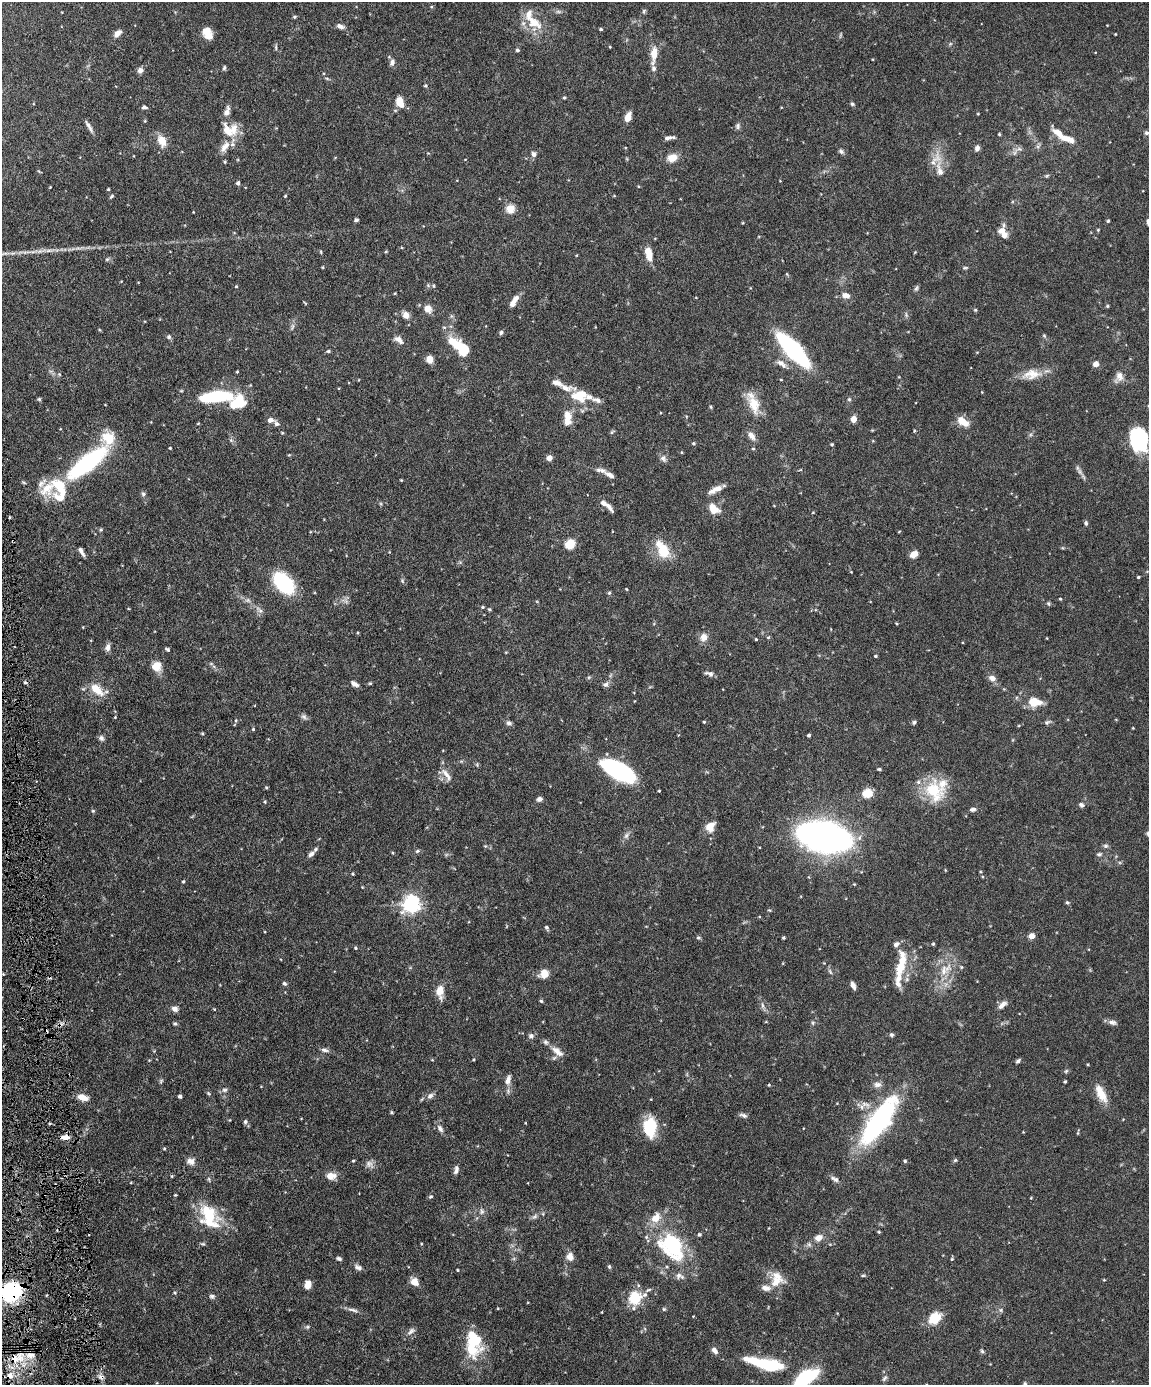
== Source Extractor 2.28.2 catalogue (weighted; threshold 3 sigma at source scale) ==
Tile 7 of 4 x 3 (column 3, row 2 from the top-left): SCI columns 2294-3440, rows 1621-3003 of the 4588 x 4517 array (HDU 1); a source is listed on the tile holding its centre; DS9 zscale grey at full resolution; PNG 1151 x 1387 px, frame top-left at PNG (2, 2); no overlay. Shown black and unused: <1% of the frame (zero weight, under 4 of 8 exposures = <1% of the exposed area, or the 3 px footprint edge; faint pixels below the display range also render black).
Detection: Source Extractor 2.28.2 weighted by HDU 2 'WHT'; one run over the whole footprint, this tile lists its part. Background 0.0858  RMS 0.003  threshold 0.0122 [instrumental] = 3 sigma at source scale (4.09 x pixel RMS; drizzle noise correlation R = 1.36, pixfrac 0.8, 0.05/0.05 arcsec/px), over >= 5 px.
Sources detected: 341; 1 too faint to see at this stretch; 2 inside a brighter object's white glare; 3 cosmic-ray / hot-pixel residue — not listed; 34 inside a brighter listed object's ellipse — not listed separately; the other 301 listed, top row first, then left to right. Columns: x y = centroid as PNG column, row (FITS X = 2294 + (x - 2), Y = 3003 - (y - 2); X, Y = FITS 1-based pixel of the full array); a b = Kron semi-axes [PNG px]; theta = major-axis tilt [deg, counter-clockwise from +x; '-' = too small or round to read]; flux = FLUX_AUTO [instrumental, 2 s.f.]
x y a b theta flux
644 11 6 5 - 0.39
558 12 7 4 -1 0.55
295 17 5 4 - 0.36
534 22 26 15 -34 6.6
340 26 11 6 -18 1.1
601 29 4 3 - 0.39
207 33 12 9 -65 3.6
117 34 10 6 45 1.6
1115 34 3 2 - 0.2
276 47 8 4 -90 0.47
610 47 3 3 - 0.21
517 50 5 4 - 0.44
654 54 24 8 83 3.5
392 62 10 7 75 1
224 68 6 4 74 0.45
140 70 8 6 51 1.1
327 79 6 4 -20 0.34
426 86 5 4 - 0.38
564 98 4 4 - 0.36
400 102 13 8 -70 3.2
852 104 5 4 - 0.44
144 107 6 4 3 0.64
227 112 13 7 71 1.8
978 114 3 2 - 0.2
628 117 10 6 69 2.5
89 126 18 4 -59 1.1
738 126 8 6 -83 0.71
227 131 21 12 -51 4.8
1146 133 6 5 - 0.6
999 134 3 3 - 0.31
669 138 12 4 7 1
1067 139 19 7 -18 3.2
162 141 16 10 -65 3.2
1038 146 6 4 19 0.49
225 147 18 9 57 2.5
977 148 6 5 - 1.1
1019 149 7 4 -1 0.65
841 151 8 5 -44 0.64
1014 153 7 4 71 0.55
534 154 7 6 - 0.88
672 158 12 9 20 3
940 170 27 9 -80 4.1
238 183 4 4 - 0.81
638 186 4 3 - 0.22
108 189 3 3 - 0.25
112 196 6 4 37 0.38
285 196 4 4 - 0.27
510 209 12 11 - 2.6
356 220 5 4 - 0.44
1108 221 4 3 - 0.36
1148 222 8 5 -88 0.74
743 223 3 3 - 0.23
1098 230 4 3 - 0.25
1002 231 9 7 0 2.1
386 252 5 3 - 0.25
915 252 5 3 - 0.22
649 254 14 7 -77 4.1
577 255 4 3 - 0.2
322 267 4 3 - 0.25
965 268 7 3 8 0.38
787 274 5 3 - 0.27
236 286 4 4 - 0.25
434 286 5 3 - 0.28
916 288 9 5 65 0.51
395 293 4 3 - 0.22
846 295 11 7 -14 1.8
515 299 8 6 46 1.5
305 303 5 3 - 0.25
1107 306 5 4 - 0.31
428 309 7 7 - 2.7
975 310 5 4 - 0.3
406 315 10 8 -54 1.6
906 315 9 3 -77 0.47
501 332 6 5 - 0.52
1044 336 6 5 - 0.4
169 337 6 6 - 0.6
399 340 13 7 -36 1.7
452 342 10 8 -14 2.5
464 349 14 10 -74 6.2
793 350 29 10 -47 49
328 351 5 4 - 0.39
430 359 6 5 - 3.2
781 364 15 7 -38 1.8
1096 364 5 5 - 1.8
237 371 3 3 - 0.26
59 374 5 4 - 0.31
1032 374 27 13 7 4.7
1119 377 15 11 67 2.1
781 380 4 3 - 0.21
556 383 13 7 -20 1.7
216 396 40 12 5 17
577 396 16 8 -23 3.6
39 399 5 4 - 0.4
849 399 6 5 - 0.41
597 400 15 6 -21 1.2
754 404 27 13 -67 5.5
711 407 4 4 - 0.33
568 416 13 10 -65 2.7
853 419 6 5 - 2.2
270 420 8 6 1 1.2
963 422 15 8 -37 3.3
914 431 5 3 - 0.25
612 432 8 3 38 0.36
282 433 4 4 - 0.26
751 436 12 7 -53 1.6
108 438 19 18 - 6.4
1139 439 22 17 -75 24
693 443 5 5 - 0.41
832 444 4 3 - 0.35
170 448 3 3 - 0.25
753 449 4 4 - 0.32
681 452 4 3 - 0.21
289 455 4 4 - 0.23
549 458 4 4 - 2.9
663 458 11 8 -59 1.1
87 463 37 12 38 40
1079 471 12 5 -57 1
610 475 15 6 -29 1.4
401 480 3 2 - 0.22
47 489 27 16 46 6.3
716 489 19 6 26 2.4
143 494 7 6 - 0.61
608 506 16 5 -52 1.4
713 509 13 9 -44 3.9
813 512 4 4 - 0.23
1086 523 6 5 - 0.5
101 530 5 4 - 0.37
899 532 4 3 - 0.21
570 544 9 7 45 5.5
663 549 23 13 -60 7.2
81 551 12 4 -60 1
914 554 9 7 35 2
1138 577 4 3 - 0.35
402 581 7 5 -69 0.48
284 583 18 11 -47 28
626 589 4 3 - 0.21
609 593 5 4 - 0.45
1060 599 3 3 - 0.3
248 600 8 6 -20 0.85
345 601 11 4 -31 0.85
1048 604 6 5 - 0.41
483 607 5 4 - 0.34
489 609 5 4 - 0.38
260 610 14 6 -43 1.2
896 623 4 3 - 0.22
358 633 3 3 - 0.28
704 637 9 8 - 2.2
768 637 6 4 29 0.3
756 639 4 3 - 0.27
108 647 9 6 80 1.4
167 649 7 4 -32 0.47
506 652 4 3 - 0.21
875 656 4 3 - 0.34
157 666 12 11 - 3
709 674 11 6 -17 0.98
992 678 9 7 -28 1.5
355 684 9 5 -30 1.2
606 684 7 6 - 0.81
97 690 20 10 -41 5
1034 702 15 10 -6 5.3
115 717 4 3 - 0.24
304 717 9 6 -35 0.79
236 720 4 3 - 0.27
704 722 3 3 - 0.29
914 722 5 4 - 0.48
1047 722 10 5 29 0.63
509 723 8 5 -14 0.7
1019 725 4 3 - 0.24
1133 728 3 2 - 0.19
253 729 4 4 - 0.3
202 734 5 4 - 0.32
809 735 3 3 - 0.59
101 738 8 6 -49 0.82
879 769 5 3 - 0.35
618 771 33 14 -28 33
446 774 17 7 -50 1.9
266 788 5 4 - 0.33
659 791 3 3 - 0.23
934 791 31 24 -52 12
867 793 5 5 - 14
539 799 6 5 - 1.2
265 802 4 3 - 0.3
1081 805 7 5 -26 0.79
973 809 8 5 8 0.78
93 811 5 5 - 0.35
710 826 14 11 52 2.6
626 835 9 6 52 0.98
824 837 31 15 -12 230
485 846 4 4 - 0.28
1106 846 7 5 0 0.58
417 851 7 5 18 0.53
311 854 9 6 41 1.1
1099 854 8 4 14 0.54
945 870 5 3 - 0.21
352 874 4 4 - 0.32
183 881 4 3 - 0.33
854 884 4 3 - 0.24
362 887 3 3 - 0.19
1067 902 5 4 - 0.36
411 904 7 6 - 120
769 910 5 4 - 0.27
546 927 6 4 -61 0.54
1032 936 4 4 - 3.4
698 938 5 5 - 0.42
784 938 3 3 - 0.36
933 944 4 3 - 0.37
355 948 4 4 - 0.33
902 960 26 13 86 7.1
945 969 24 12 41 5.3
830 972 9 4 -63 0.52
544 974 11 9 41 2.8
284 983 6 5 - 0.51
853 985 8 4 -65 1.3
440 991 12 7 -89 3.8
541 1001 5 4 - 0.36
762 1005 10 4 -85 0.75
1002 1005 13 7 41 1.5
175 1009 8 7 - 1.2
1112 1022 12 6 -14 1.1
175 1023 6 4 0 0.42
813 1023 6 4 -72 0.36
891 1035 6 6 - 0.47
531 1036 7 7 - 0.87
325 1050 11 5 -10 0.84
557 1051 20 9 -39 2.5
474 1059 4 3 - 0.25
1018 1061 6 4 41 0.61
1088 1064 3 3 - 0.25
1066 1071 7 4 45 0.4
508 1080 15 7 71 1.7
161 1081 6 5 - 0.41
1065 1081 3 3 - 0.37
877 1084 11 7 5 1.2
769 1085 4 3 - 0.24
225 1090 8 6 1 0.74
208 1093 5 4 - 0.33
1101 1093 25 10 -63 4.3
180 1096 4 3 - 0.65
430 1096 11 6 38 1
83 1097 12 7 -18 2.7
392 1112 4 4 - 0.37
743 1115 10 5 -16 0.8
878 1121 45 15 55 57
245 1122 6 5 - 0.49
650 1127 19 12 -88 12
440 1129 12 7 -58 1.2
1078 1132 8 3 81 0.28
65 1137 12 6 6 1.8
164 1149 4 4 - 0.28
955 1160 5 4 - 0.37
191 1161 11 8 -8 1.6
353 1161 3 3 - 0.29
905 1161 4 4 - 0.46
369 1164 11 8 -1 1.3
456 1170 11 5 74 1.1
172 1176 4 4 - 0.31
331 1176 7 6 - 3.9
834 1179 14 6 -27 1
175 1195 4 2 - 0.22
430 1197 6 4 18 0.39
482 1211 9 6 -84 0.88
209 1216 33 21 -62 13
535 1217 10 5 41 0.8
656 1218 16 12 53 3.9
879 1232 4 3 - 0.3
699 1234 4 4 - 0.51
818 1238 8 7 - 2.3
203 1244 6 5 - 0.41
809 1244 6 6 - 0.65
672 1246 32 23 -50 25
570 1257 11 9 -71 1.8
339 1258 7 5 -20 0.58
952 1259 5 4 - 0.34
358 1267 11 6 -22 1
609 1267 6 4 -88 0.41
458 1270 3 3 - 0.27
863 1275 6 4 1 0.33
680 1276 13 8 -14 1.4
1104 1280 4 3 - 0.23
776 1281 23 13 12 4.4
414 1282 9 7 -52 2.5
308 1284 9 6 75 2.3
11 1292 27 22 27 19
175 1293 5 4 - 0.31
212 1296 7 6 - 0.68
635 1298 18 16 51 7.2
664 1309 5 5 - 0.36
353 1310 17 5 -16 1.1
1001 1310 6 5 - 0.53
602 1312 3 2 - 0.18
935 1318 15 11 35 6.5
308 1327 7 5 1 0.5
411 1331 14 6 43 1.1
473 1339 35 17 -69 10
714 1350 9 6 -50 1.2
982 1351 6 4 -45 0.46
20 1356 20 11 -88 5.2
766 1364 35 10 -14 20
10 1375 9 9 - 2.1
805 1378 25 12 34 18
884 1378 9 5 52 0.64
Overlapping masked pixels (flux is a lower limit): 4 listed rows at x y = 65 1137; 11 1292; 20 1356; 10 1375
Isophote crosses this tile's border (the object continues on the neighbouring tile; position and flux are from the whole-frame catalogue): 3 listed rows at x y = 1148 222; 11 1292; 805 1378